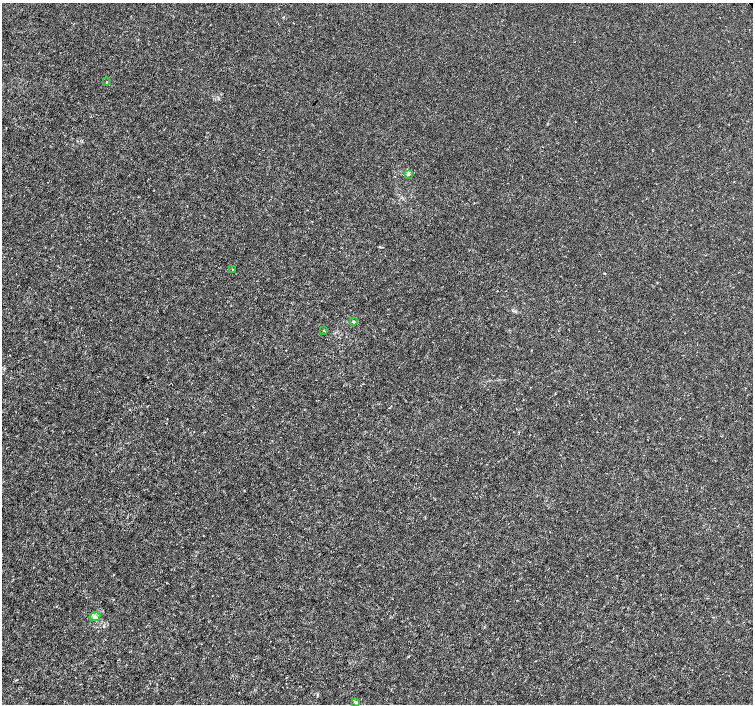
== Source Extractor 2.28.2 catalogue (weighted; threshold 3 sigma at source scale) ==
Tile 7 of 4 x 4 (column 3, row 2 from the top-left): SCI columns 3008-4509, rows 3020-4423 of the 6011 x 5972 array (HDU 1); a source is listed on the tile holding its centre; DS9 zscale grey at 2 x 2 block average (1 PNG px = mean of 2 x 2 image px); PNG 755 x 706 px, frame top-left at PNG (2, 3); each listed source drawn as its Kron ellipse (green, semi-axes under 4 px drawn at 4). Shown black and unused: <1% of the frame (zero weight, under 3 of 4 exposures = <1% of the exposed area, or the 3 px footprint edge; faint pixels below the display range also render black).
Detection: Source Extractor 2.28.2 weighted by HDU 2 'WHT'; one run over the whole footprint, this tile lists its part. Background -1.22e-04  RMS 0.0012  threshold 0.00541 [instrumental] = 3 sigma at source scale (4.5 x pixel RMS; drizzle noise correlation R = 1.50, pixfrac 1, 0.0396/0.0396 arcsec/px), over >= 5 px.
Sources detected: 7; all 7 listed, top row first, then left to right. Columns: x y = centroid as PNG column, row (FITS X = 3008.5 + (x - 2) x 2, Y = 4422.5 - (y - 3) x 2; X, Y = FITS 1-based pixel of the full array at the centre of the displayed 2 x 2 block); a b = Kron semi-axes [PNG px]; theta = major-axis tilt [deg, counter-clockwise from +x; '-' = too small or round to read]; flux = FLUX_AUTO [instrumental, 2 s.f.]
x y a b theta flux
107 82 2 2 - 0.16
408 174 4 3 - 0.4
233 269 3 2 - 0.18
354 322 4 3 - 0.31
324 331 2 2 - 0.21
95 617 5 4 - 0.67
356 702 4 3 - 0.34